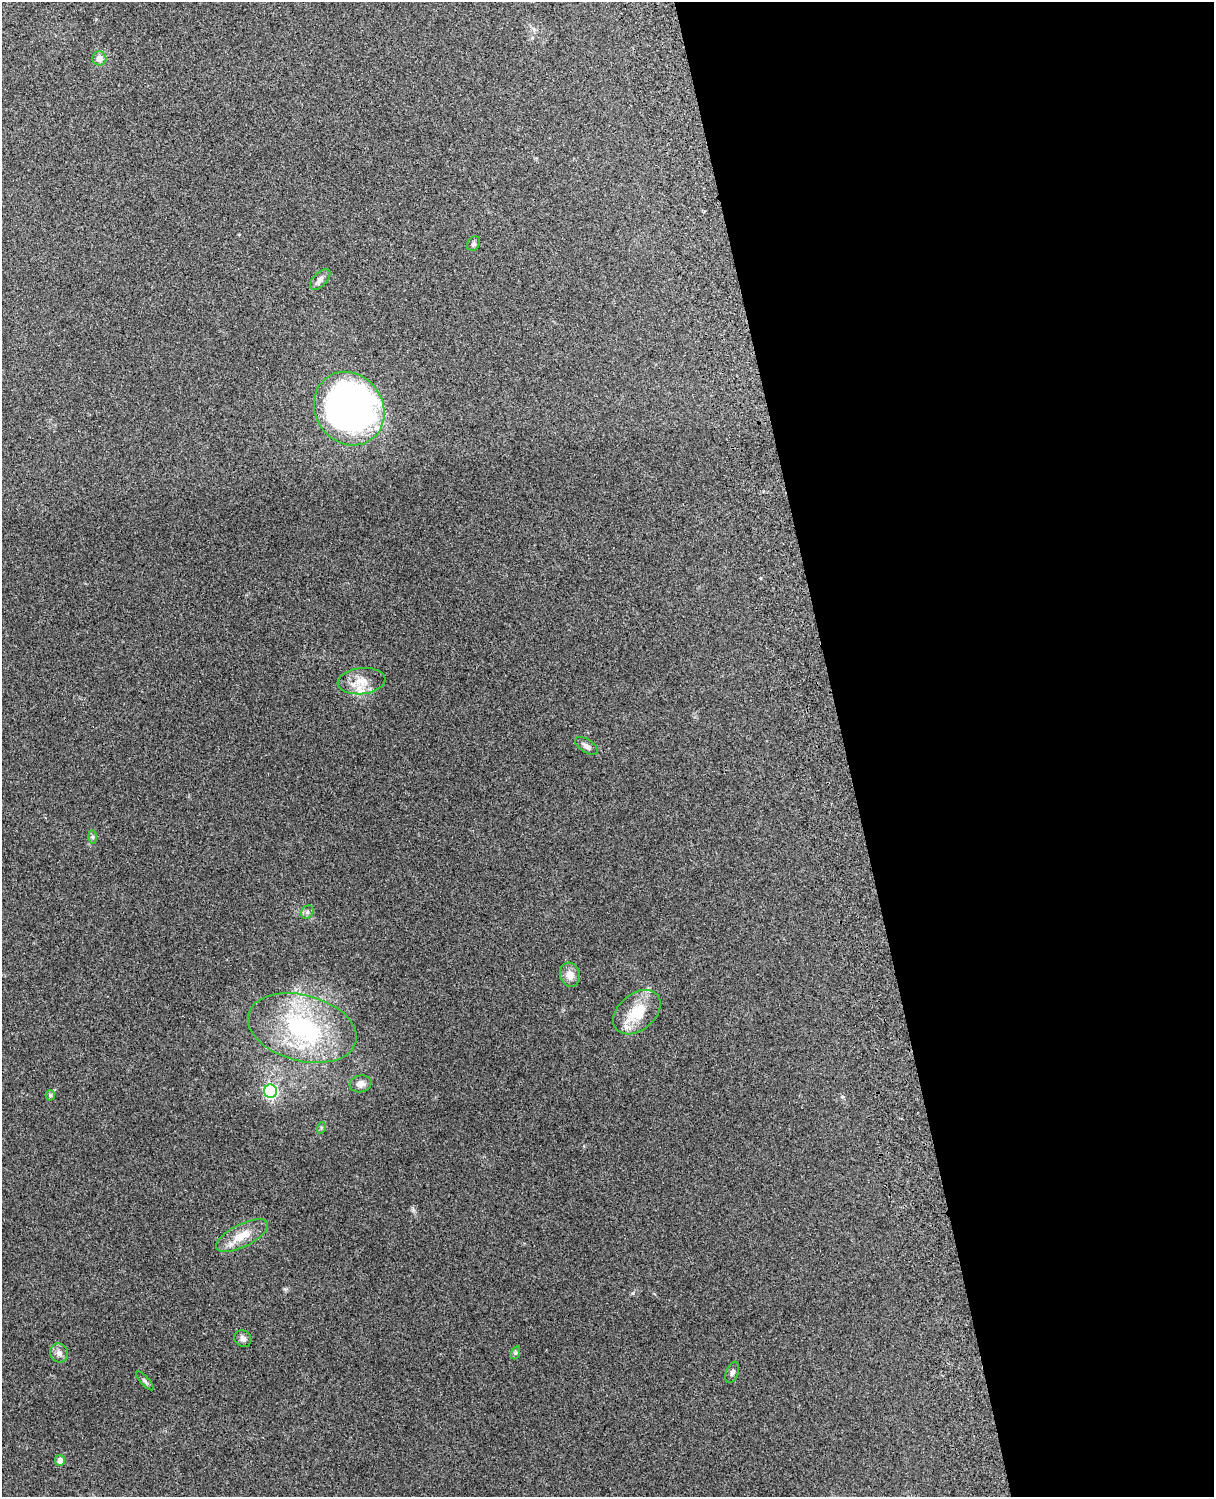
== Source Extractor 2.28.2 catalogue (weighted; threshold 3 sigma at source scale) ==
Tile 8 of 4 x 3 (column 4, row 2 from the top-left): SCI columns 3756-4967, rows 1661-3155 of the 5088 x 4928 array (HDU 1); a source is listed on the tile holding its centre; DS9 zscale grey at full resolution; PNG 1216 x 1499 px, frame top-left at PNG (2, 2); each listed source drawn as its Kron ellipse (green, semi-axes under 4 px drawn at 4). Shown black and unused: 31% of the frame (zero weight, under 3 of 4 exposures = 6% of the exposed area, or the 3 px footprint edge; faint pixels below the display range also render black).
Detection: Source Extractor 2.28.2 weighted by HDU 2 'WHT'; one run over the whole footprint, this tile lists its part. Background 0.279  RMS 0.0091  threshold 0.0411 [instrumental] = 3 sigma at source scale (4.5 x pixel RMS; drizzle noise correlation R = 1.50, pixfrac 1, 0.05/0.05 arcsec/px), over >= 5 px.
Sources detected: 24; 1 inside a brighter object's white glare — neither listed nor drawn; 1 inside a brighter listed object's ellipse — not listed separately; the other 22 listed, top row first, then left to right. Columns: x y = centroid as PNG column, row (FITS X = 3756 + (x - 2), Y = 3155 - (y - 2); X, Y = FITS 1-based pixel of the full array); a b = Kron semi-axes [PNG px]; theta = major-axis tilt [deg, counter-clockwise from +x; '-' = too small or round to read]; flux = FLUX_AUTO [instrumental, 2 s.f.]
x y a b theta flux
99 58 7 7 - 6.3
473 244 8 6 56 1.8
320 279 13 6 46 3.9
349 409 38 34 -55 430
361 681 24 13 6 14
586 746 13 6 -35 3.9
92 837 7 4 -89 1.6
307 912 7 6 - 2.2
570 975 12 10 -75 8.1
637 1012 27 18 40 28
302 1028 55 33 -15 110
360 1084 11 8 10 5.3
270 1091 6 6 - 190
50 1095 5 4 - 1.5
321 1128 6 4 72 1.2
242 1236 28 11 27 17
243 1339 9 7 -37 3.3
59 1353 10 9 - 4.4
515 1353 7 4 71 1.4
732 1372 11 6 68 2.7
145 1381 12 4 -48 1.9
60 1460 5 5 - 5.1
Unlisted compact peaks at least as high as the median listed source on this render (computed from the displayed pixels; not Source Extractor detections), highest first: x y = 633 1293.